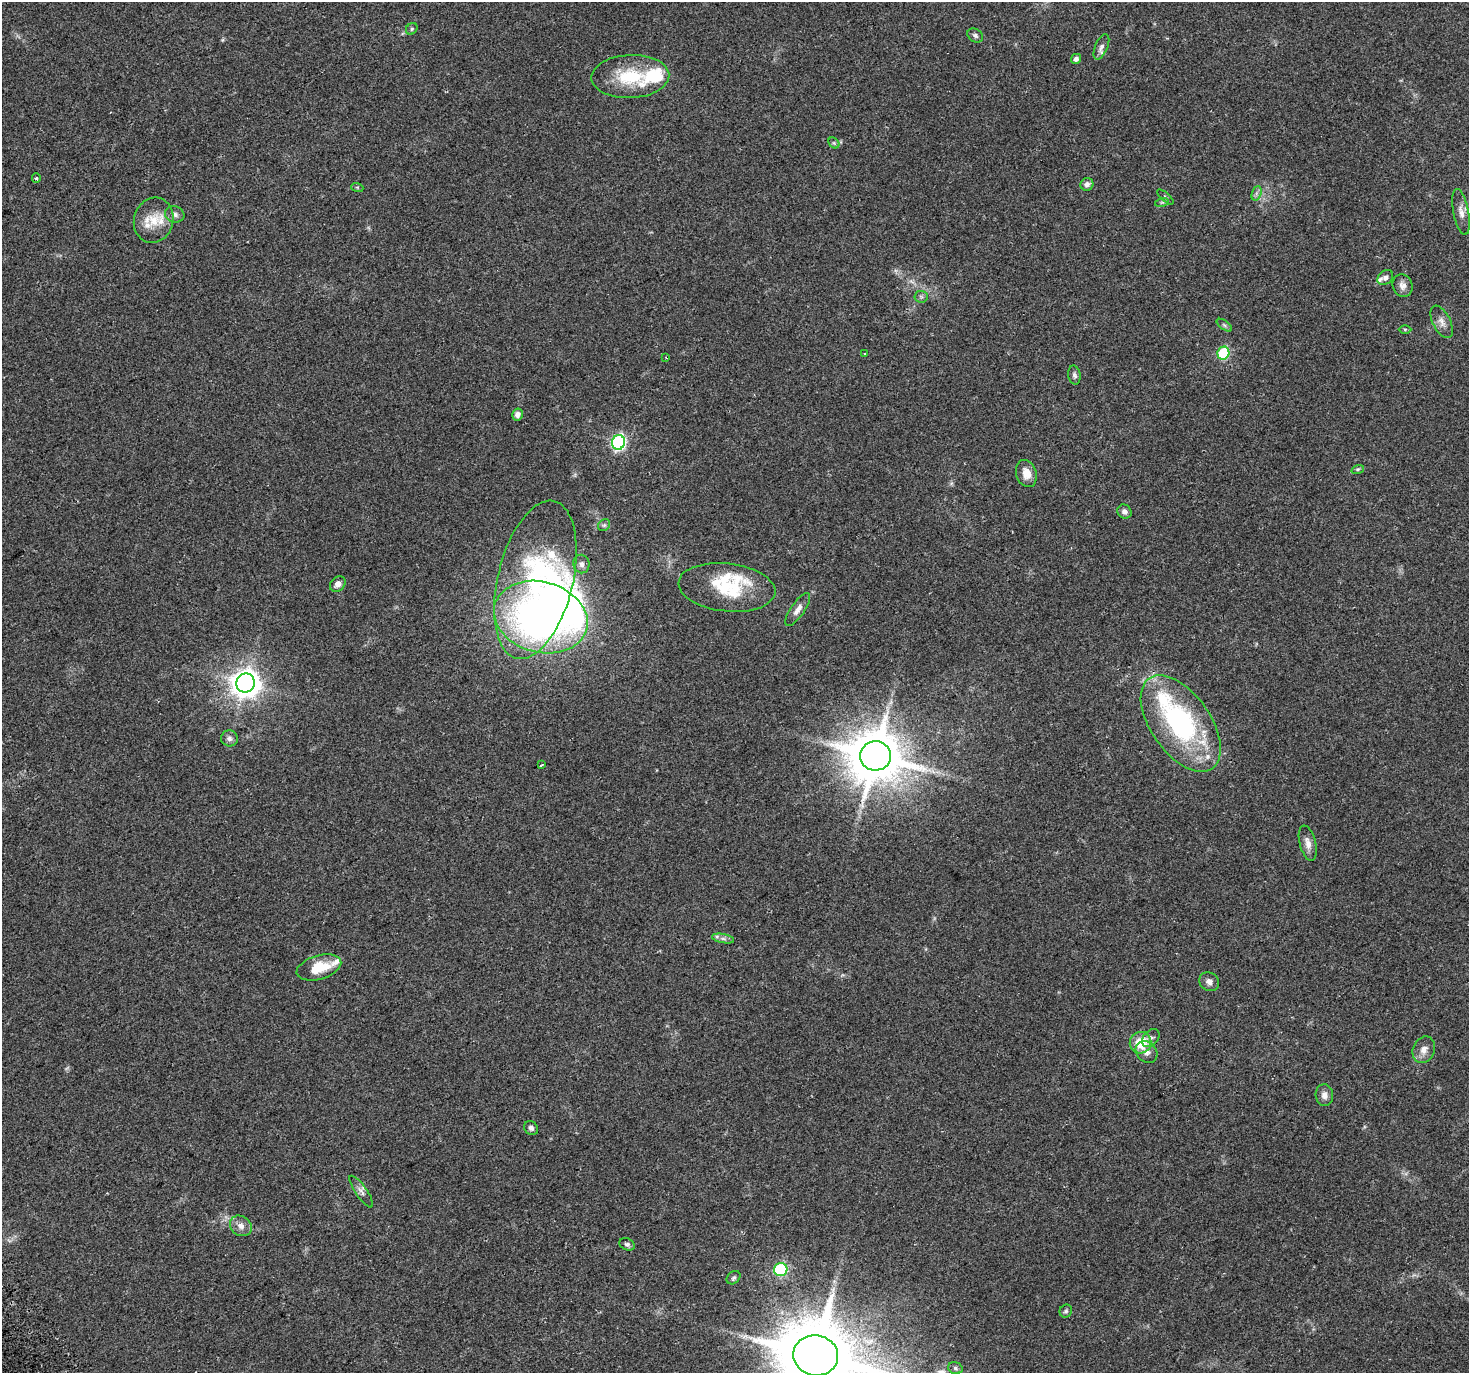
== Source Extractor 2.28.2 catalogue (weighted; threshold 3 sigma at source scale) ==
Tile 7 of 4 x 4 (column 3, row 2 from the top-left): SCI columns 2961-4427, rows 2875-4245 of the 5926 x 5806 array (HDU 1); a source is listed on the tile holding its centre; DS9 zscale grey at full resolution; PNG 1471 x 1375 px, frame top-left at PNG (2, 2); each listed source drawn as its Kron ellipse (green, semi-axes under 4 px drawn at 4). Shown black and unused: <1% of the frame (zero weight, under 2 of 3 exposures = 2% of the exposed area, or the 3 px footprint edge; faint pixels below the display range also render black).
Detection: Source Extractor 2.28.2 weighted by HDU 2 'WHT'; one run over the whole footprint, this tile lists its part. Background 0.093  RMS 0.0092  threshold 0.0415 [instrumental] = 3 sigma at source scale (4.5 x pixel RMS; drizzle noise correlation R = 1.50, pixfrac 1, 0.0396/0.0396 arcsec/px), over >= 5 px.
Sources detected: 70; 1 inside a brighter object's white glare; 1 cosmic-ray / hot-pixel residue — neither listed nor drawn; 8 inside a brighter listed object's ellipse — not listed separately; the other 60 listed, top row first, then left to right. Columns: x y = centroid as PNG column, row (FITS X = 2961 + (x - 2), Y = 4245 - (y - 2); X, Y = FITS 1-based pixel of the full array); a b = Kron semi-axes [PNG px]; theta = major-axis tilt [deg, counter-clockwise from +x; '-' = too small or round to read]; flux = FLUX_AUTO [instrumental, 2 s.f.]
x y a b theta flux
412 29 6 5 - 1.7
975 35 8 6 -32 2.6
1101 47 13 6 67 4.3
1076 59 5 5 - 3.2
630 77 39 21 2 45
834 143 6 4 -45 1.5
36 178 5 4 - 1.3
1087 184 6 6 - 3.9
357 187 6 4 -18 1.2
1257 193 7 4 71 2.3
1165 197 10 3 -41 1.2
1162 202 7 4 18 1.5
1461 212 23 7 -79 6.9
175 214 10 8 -17 3.7
154 220 23 19 75 19
1385 278 9 6 40 3.1
1403 286 11 9 -69 5.1
921 297 6 6 - 2
1442 322 17 9 -63 6.2
1224 325 9 4 -36 1.9
1405 329 6 4 0 1.2
1223 353 6 6 - 67
864 354 3 3 - 4
666 358 3 2 - 0.71
1074 375 9 6 -80 2.5
517 414 6 5 - 4
618 442 7 6 - 180
1358 469 6 4 18 1.4
1026 474 14 10 -73 9.7
1124 512 7 6 - 3.5
604 525 6 5 - 1.7
581 564 9 8 - 3.6
535 580 81 37 76 160
338 584 9 7 44 4.9
727 587 49 24 -6 51
798 609 19 7 55 6.2
541 617 47 35 -15 440
245 683 9 9 - 1100
1181 723 55 29 -55 160
229 738 8 8 - 3.4
876 756 15 14 - 4800
541 765 3 2 - 1.5
1308 843 18 8 -75 6.8
723 939 11 4 -11 3
319 967 23 12 16 22
1209 982 10 9 - 4.7
1151 1038 10 7 47 3.3
1140 1043 11 10 - 23
1424 1050 13 10 68 7.3
1147 1052 12 10 -47 5
1324 1095 11 8 -87 5.2
531 1128 7 6 - 2.8
361 1192 19 5 -55 4.5
241 1226 11 9 -36 6
627 1244 8 5 -24 2.2
781 1270 6 6 - 93
734 1278 8 6 44 2
1066 1311 7 6 - 1.8
816 1355 22 20 -9 9300
955 1368 7 5 -17 2
Isophote crosses this tile's border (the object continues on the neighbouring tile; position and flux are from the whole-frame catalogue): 1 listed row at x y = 816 1355